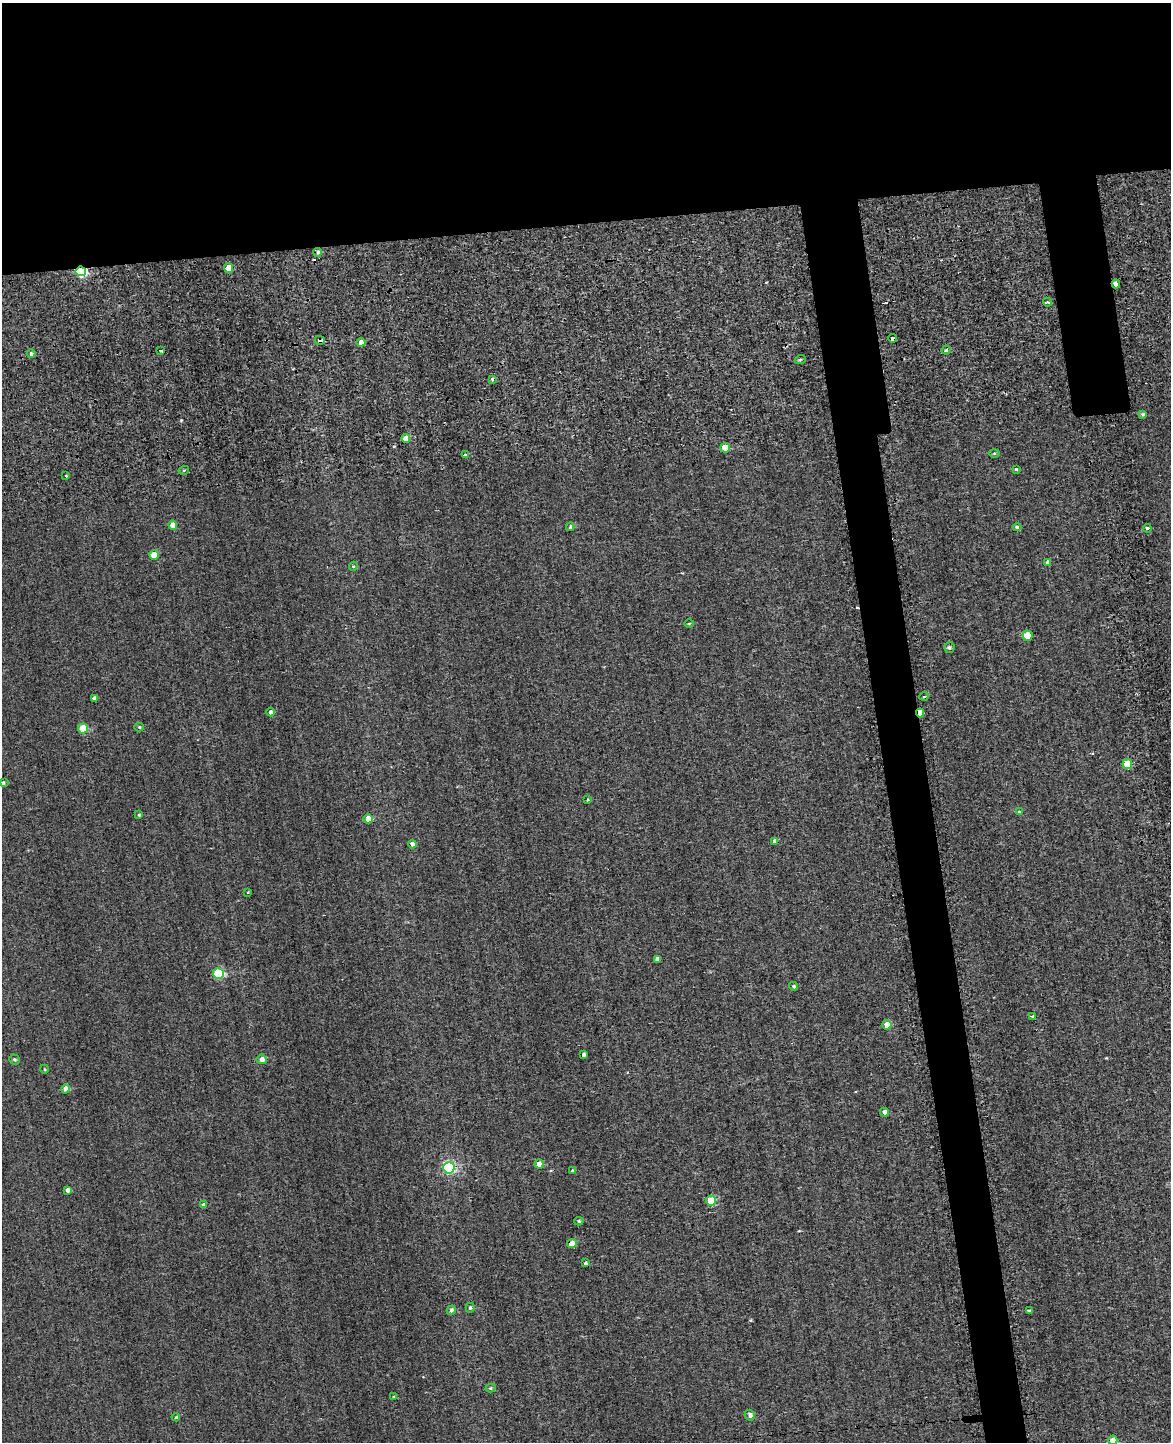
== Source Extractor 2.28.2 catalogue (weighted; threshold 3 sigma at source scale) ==
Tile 2 of 4 x 3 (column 2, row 1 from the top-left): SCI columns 1211-2379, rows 3356-4795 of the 4981 x 4952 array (HDU 1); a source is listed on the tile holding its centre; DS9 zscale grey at full resolution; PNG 1173 x 1444 px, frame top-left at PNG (2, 3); each listed source drawn as its Kron ellipse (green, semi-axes under 4 px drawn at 4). Shown black and unused: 19% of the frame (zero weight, under 2 of 3 exposures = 12% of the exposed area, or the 3 px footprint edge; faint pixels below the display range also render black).
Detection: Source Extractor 2.28.2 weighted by HDU 2 'WHT'; one run over the whole footprint, this tile lists its part. Background 0.58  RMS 3.4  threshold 15.2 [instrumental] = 3 sigma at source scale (4.5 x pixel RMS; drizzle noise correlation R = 1.50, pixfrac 1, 0.05/0.05 arcsec/px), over >= 5 px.
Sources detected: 76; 2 cosmic-ray / hot-pixel residue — neither listed nor drawn; the other 74 listed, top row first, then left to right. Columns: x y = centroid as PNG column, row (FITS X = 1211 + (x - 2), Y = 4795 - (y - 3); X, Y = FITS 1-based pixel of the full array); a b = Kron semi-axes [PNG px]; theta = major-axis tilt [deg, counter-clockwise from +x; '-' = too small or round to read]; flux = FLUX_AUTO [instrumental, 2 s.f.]
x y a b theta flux
318 252 4 4 - 780
229 268 5 4 - 6100
81 271 5 5 - 45000
1116 284 4 3 - 1700
1048 302 4 3 - 630
892 338 4 3 - 2600
320 340 5 4 - 1100
361 342 4 4 - 1900
161 350 3 3 - 890
946 350 4 4 - 580
31 354 4 4 - 740
800 360 5 3 - 410
492 379 4 3 - 620
1143 414 4 3 - 570
406 438 4 4 - 3200
725 448 5 5 - 5500
994 453 5 3 - 350
465 455 4 3 - 280
1016 469 3 3 - 670
184 470 5 3 - 340
66 476 3 2 - 270
173 525 4 4 - 3100
570 527 4 3 - 590
1017 527 4 3 - 610
1147 528 4 4 - 530
154 555 5 5 - 4300
1048 562 4 3 - 1000
353 566 4 4 - 410
689 623 4 3 - 330
1028 636 5 5 - 7400
949 648 5 5 - 730
924 696 4 3 - 330
94 698 4 3 - 780
271 712 4 4 - 1200
920 713 4 3 - 6500
139 727 5 4 - 440
83 729 5 5 - 10000
1127 764 5 5 - 9400
3 783 3 3 - 570
588 800 4 3 - 380
1019 812 4 2 - 260
139 815 4 3 - 420
368 819 4 4 - 3800
775 841 4 3 - 1300
412 844 4 4 - 1600
248 892 3 2 - 230
657 959 4 4 - 1600
218 974 5 5 - 25000
794 986 4 4 - 530
1033 1016 4 3 - 810
887 1025 5 4 - 4900
583 1055 3 3 - 800
262 1059 5 5 - 2200
15 1060 5 5 - 570
44 1069 4 3 - 280
66 1089 4 4 - 1900
885 1112 4 4 - 1500
539 1164 4 4 - 3300
449 1168 6 5 - 47000
572 1171 4 3 - 820
68 1190 4 4 - 1500
711 1201 5 5 - 14000
204 1205 4 4 - 1200
579 1221 4 4 - 540
572 1244 5 4 - 5700
585 1263 3 3 - 690
470 1308 5 4 - 570
451 1310 5 4 - 720
1029 1310 4 3 - 360
491 1388 5 4 - 520
394 1397 4 3 - 550
750 1415 5 5 - 1100
176 1417 4 4 - 500
1113 1440 4 4 - 2700
Overlapping masked pixels (flux is a lower limit): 5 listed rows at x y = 81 271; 1116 284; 892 338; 320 340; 920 713
Isophote crosses this tile's border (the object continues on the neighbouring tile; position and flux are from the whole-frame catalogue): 1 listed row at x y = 1113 1440